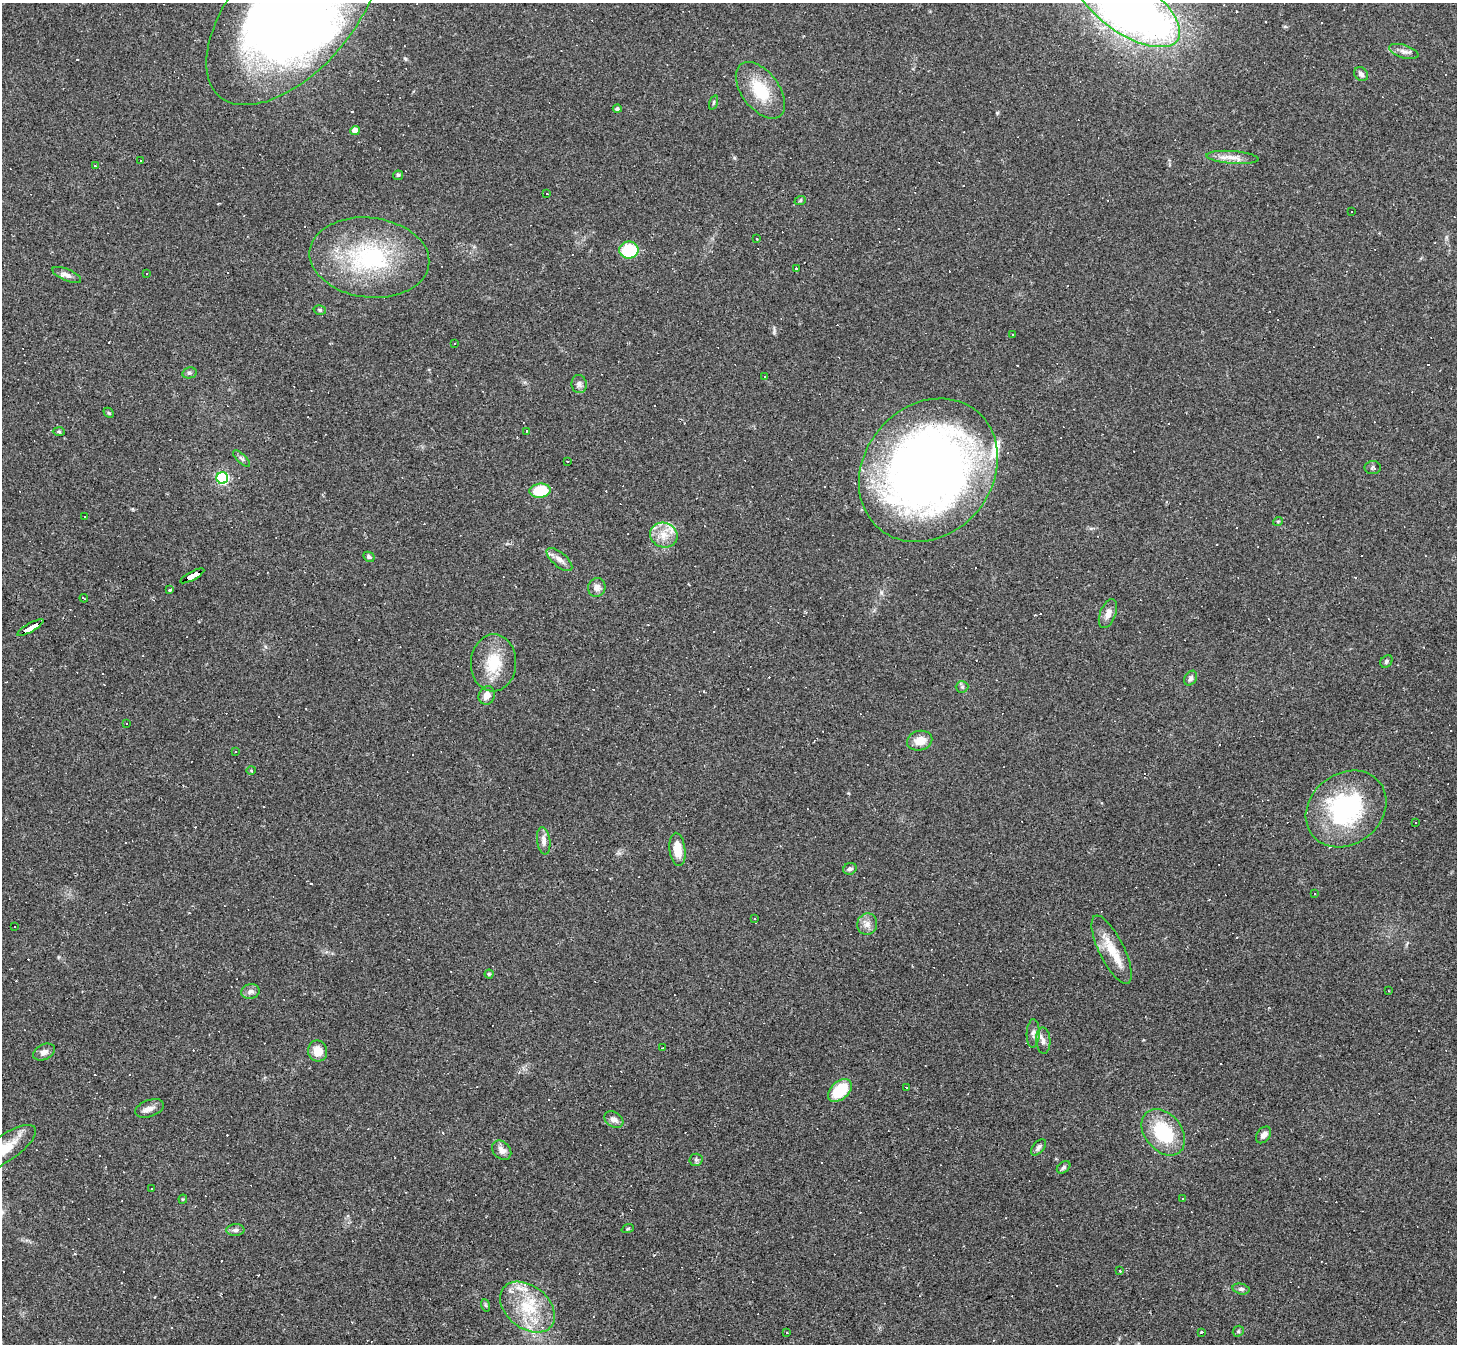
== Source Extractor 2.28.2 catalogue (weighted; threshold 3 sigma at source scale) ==
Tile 7 of 4 x 4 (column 3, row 2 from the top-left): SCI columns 2910-4364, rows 2974-4315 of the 5818 x 5809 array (HDU 1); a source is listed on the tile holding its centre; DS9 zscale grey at full resolution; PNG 1459 x 1346 px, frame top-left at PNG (2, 3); each listed source drawn as its Kron ellipse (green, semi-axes under 4 px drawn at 4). Shown black and unused: <1% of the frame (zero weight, under 2 of 3 exposures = <1% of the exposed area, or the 3 px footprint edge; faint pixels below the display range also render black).
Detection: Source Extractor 2.28.2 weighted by HDU 2 'WHT'; one run over the whole footprint, this tile lists its part. Background 0.0487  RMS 0.0051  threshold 0.0227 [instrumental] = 3 sigma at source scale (4.5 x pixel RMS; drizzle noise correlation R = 1.50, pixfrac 1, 0.05/0.05 arcsec/px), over >= 5 px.
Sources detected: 207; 1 inside a brighter object's white glare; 102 cosmic-ray / hot-pixel residue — neither listed nor drawn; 7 inside a brighter listed object's ellipse — not listed separately; the other 97 listed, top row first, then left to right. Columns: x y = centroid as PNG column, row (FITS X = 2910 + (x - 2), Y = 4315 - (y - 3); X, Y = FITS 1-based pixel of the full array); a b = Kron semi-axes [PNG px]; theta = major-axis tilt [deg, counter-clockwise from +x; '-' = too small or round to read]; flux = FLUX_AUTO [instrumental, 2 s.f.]
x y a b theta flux
1128 7 59 27 -34 480
294 9 115 60 49 750
1404 51 15 6 -16 2.8
1361 74 8 6 -45 1.8
760 90 32 18 -53 20
713 103 7 3 71 0.69
617 109 4 4 - 0.96
355 130 4 4 - 5.1
1232 157 26 6 -4 4.9
141 160 3 2 - 0.55
95 166 3 3 - 0.63
398 175 5 5 - 0.82
547 193 3 3 - 2.5
800 201 6 3 20 0.63
1351 212 2 2 - 0.43
756 239 3 2 - 0.46
629 250 10 8 9 22
369 258 60 40 -7 62
796 268 3 3 - 1.5
146 273 2 2 - 0.44
67 275 15 6 -23 2.3
320 310 6 5 - 0.8
1012 334 3 3 - 0.63
455 343 2 2 - 0.32
189 373 7 5 12 1.2
765 376 3 2 - 0.38
579 384 9 7 -82 1.8
109 413 6 4 -44 0.6
59 431 6 4 -2 0.7
527 431 3 2 - 0.54
242 459 11 4 -44 1.2
567 462 3 2 - 0.56
1373 468 8 6 -1 1
928 470 76 64 50 420
222 478 6 6 - 68
540 491 10 7 5 17
85 517 3 3 - 33
1278 521 5 3 - 0.41
664 535 14 12 -20 7
369 557 6 5 - 0.95
559 559 16 7 -40 3.4
192 576 13 4 28 120
597 587 9 8 - 2.8
169 590 3 3 - 2.4
84 598 4 2 - 0.31
1108 614 15 8 69 3.6
30 627 15 3 29 160
1386 661 7 5 49 1
493 663 28 22 87 17
1191 678 8 6 57 1.5
962 687 6 6 - 1.1
487 695 9 8 - 4.2
126 724 3 2 - 0.55
920 741 13 10 13 6.7
236 751 3 3 - 0.47
251 771 5 3 - 0.46
1346 809 43 35 38 63
1415 823 3 2 - 0.5
544 841 14 6 -82 3
677 849 17 8 -83 8.1
850 869 7 5 24 1.5
1315 893 3 2 - 0.36
755 918 3 2 - 0.5
867 924 11 10 - 3.2
15 927 3 2 - 0.68
1112 950 37 12 -64 13
489 974 4 4 - 0.65
1389 991 3 2 - 0.34
250 992 9 7 15 2.1
1033 1033 14 6 87 2.2
1043 1040 13 7 -87 2.7
662 1048 3 2 - 0.76
318 1051 10 9 - 7.4
44 1052 12 7 26 2.4
906 1087 3 3 - 6.7
840 1090 14 9 42 19
150 1108 15 8 20 3.1
614 1120 10 7 -32 2.7
1163 1132 26 18 -51 28
1263 1135 9 6 52 2.5
1038 1147 9 5 49 1.5
5 1148 36 13 34 14
502 1150 11 8 -45 3
696 1160 6 6 - 1.2
1064 1167 7 5 39 1.2
152 1189 3 2 - 0.54
183 1199 4 4 - 0.55
1183 1199 3 3 - 0.4
628 1229 6 4 20 0.62
235 1230 9 6 2 1.5
1120 1271 4 3 - 0.8
1241 1289 8 5 -14 1.3
485 1305 6 4 -71 0.72
527 1307 31 21 -39 24
1238 1331 6 5 - 0.7
1201 1332 3 3 - 1.3
787 1333 3 2 - 0.46
Overlapping masked pixels (flux is a lower limit): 2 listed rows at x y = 192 576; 30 627
Isophote crosses this tile's border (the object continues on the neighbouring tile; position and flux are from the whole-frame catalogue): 3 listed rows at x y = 1128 7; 294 9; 5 1148
Unlisted compact peaks at least as high as the median listed source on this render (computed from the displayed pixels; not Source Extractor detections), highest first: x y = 734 158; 997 113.